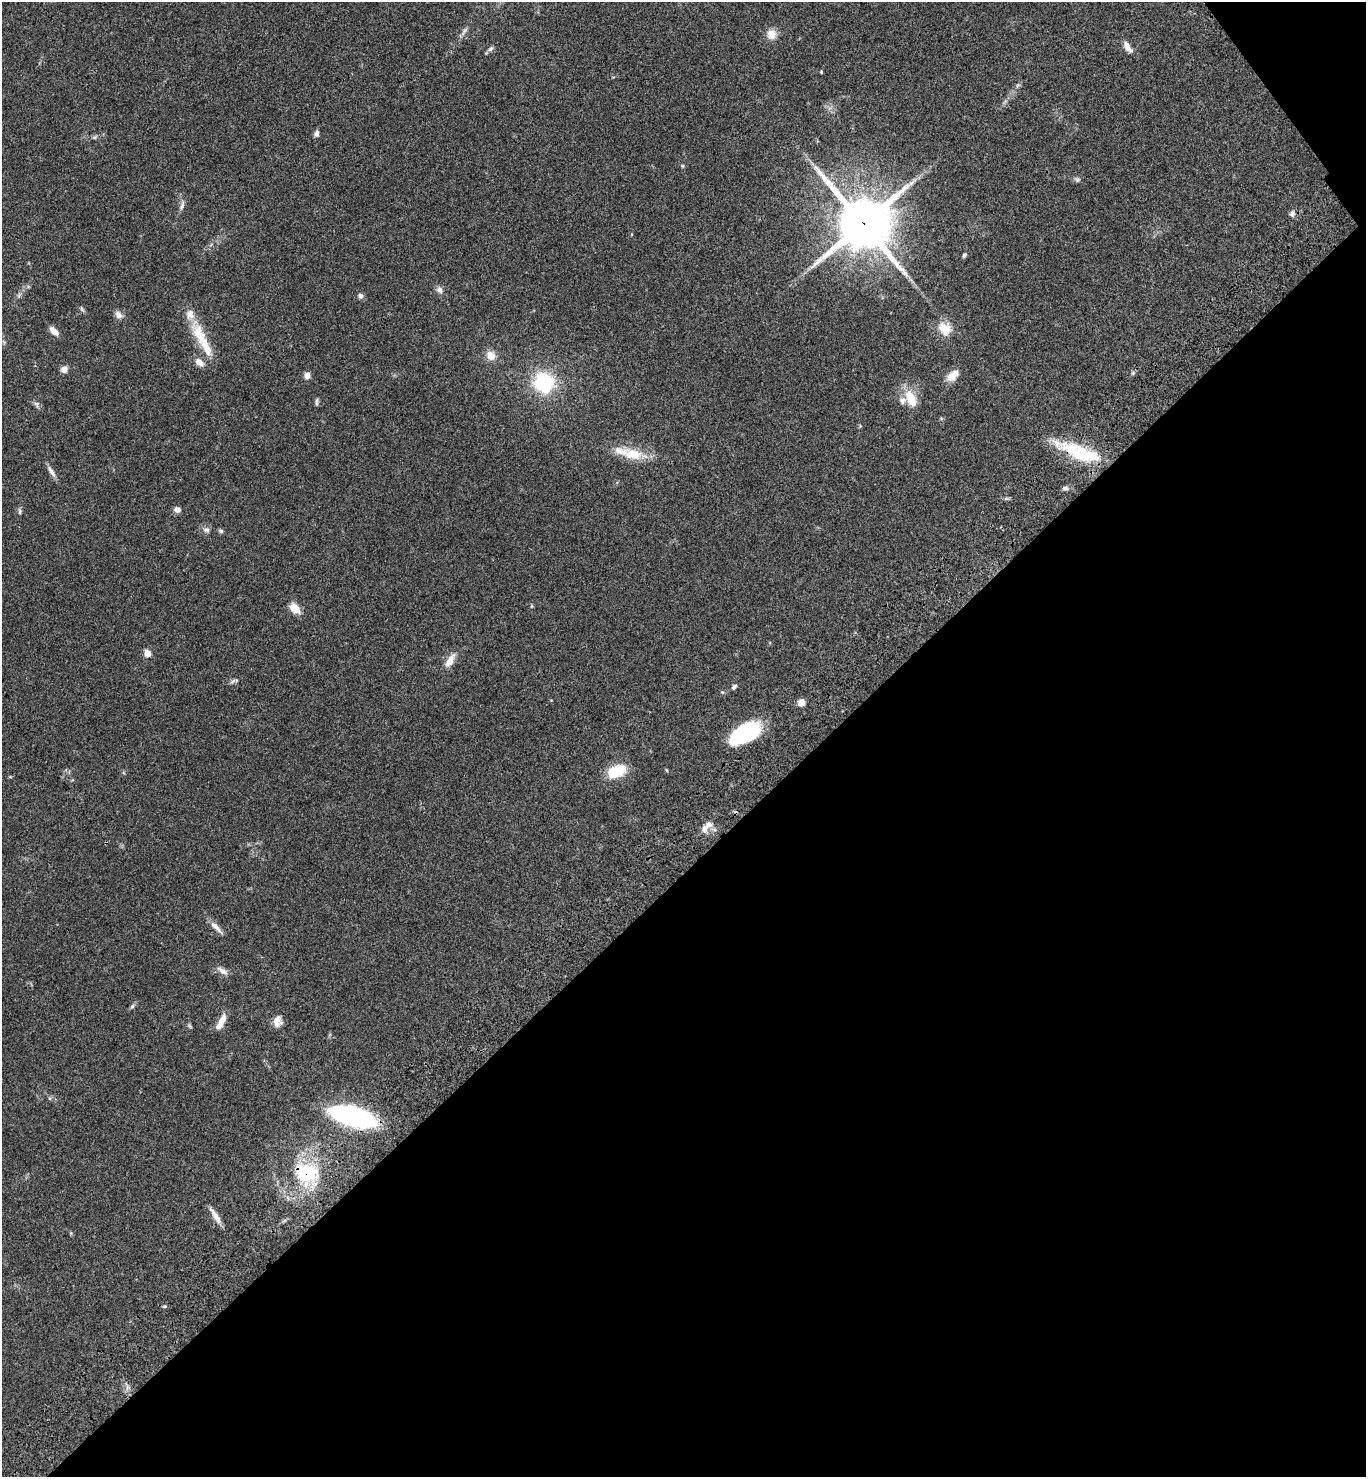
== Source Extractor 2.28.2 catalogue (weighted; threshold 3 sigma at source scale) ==
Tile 12 of 4 x 4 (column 4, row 3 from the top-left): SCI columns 4336-5699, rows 1579-3053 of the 6082 x 6105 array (HDU 1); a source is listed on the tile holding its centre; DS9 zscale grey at full resolution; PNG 1368 x 1479 px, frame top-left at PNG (2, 2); no overlay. Shown black and unused: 42% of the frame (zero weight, under 3 of 4 exposures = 6% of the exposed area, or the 3 px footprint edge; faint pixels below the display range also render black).
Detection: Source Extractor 2.28.2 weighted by HDU 2 'WHT'; one run over the whole footprint, this tile lists its part. Background 0.0474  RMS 0.0054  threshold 0.0244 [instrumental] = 3 sigma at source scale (4.5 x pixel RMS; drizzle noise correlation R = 1.50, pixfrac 1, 0.05/0.05 arcsec/px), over >= 5 px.
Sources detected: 70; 8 inside a brighter listed object's ellipse — not listed separately; the other 62 listed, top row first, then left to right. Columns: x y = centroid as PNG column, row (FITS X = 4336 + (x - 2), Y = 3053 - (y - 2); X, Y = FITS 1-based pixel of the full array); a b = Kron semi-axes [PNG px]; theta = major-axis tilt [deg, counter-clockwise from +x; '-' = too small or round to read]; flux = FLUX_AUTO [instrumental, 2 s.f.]
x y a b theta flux
464 31 15 5 56 2.1
771 34 13 12 - 5
1127 47 17 7 -58 3.7
490 49 9 6 44 1.6
821 72 4 3 - 0.47
1005 101 7 4 55 1.1
316 133 7 5 69 1.9
95 137 8 4 27 1.1
682 166 5 4 - 0.61
1077 179 9 6 -27 1.3
182 206 15 5 73 2.1
1292 214 8 6 64 1.8
863 223 20 18 -45 2500
964 255 6 4 53 1
439 290 10 8 -62 2.2
19 296 10 5 69 1.4
360 296 7 6 - 1.7
82 309 9 4 -60 0.98
119 315 11 8 -44 2.6
944 328 21 15 -17 8.5
54 331 11 6 -44 4.3
198 332 39 17 -69 15
491 355 11 10 - 5.6
64 369 9 7 22 2.6
1133 373 5 5 - 0.85
307 375 7 6 - 3
953 375 18 11 39 5.5
544 382 22 21 - 34
911 398 24 12 -65 11
317 401 10 4 78 1.1
36 404 9 5 -60 1.4
860 426 5 4 - 0.57
633 454 30 13 -13 15
1087 455 44 19 -13 28
51 471 18 6 -56 2.7
1065 488 8 5 -1 1.4
177 510 8 6 -19 2.4
20 511 9 4 89 1.1
206 530 10 7 -5 2
221 531 7 5 -17 1
532 606 6 4 90 0.56
294 608 14 9 -45 6.1
148 653 7 6 - 4.4
450 661 18 8 59 5.8
233 681 11 4 25 1.3
734 687 7 5 52 1.4
722 692 5 5 - 0.67
801 702 6 6 - 5.1
746 733 25 14 26 54
667 770 5 3 - 0.5
617 771 23 13 23 15
705 828 14 10 72 3.7
216 927 22 6 -46 3.6
222 971 17 7 -32 3
132 1006 8 5 62 1
278 1021 14 11 85 3.9
220 1025 16 8 59 4
190 1026 8 5 -49 0.77
353 1117 34 13 -15 120
306 1172 34 28 -12 34
216 1216 24 6 -58 4.5
165 1306 6 4 0 0.78
Overlapping masked pixels (flux is a lower limit): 3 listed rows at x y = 863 223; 353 1117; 306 1172